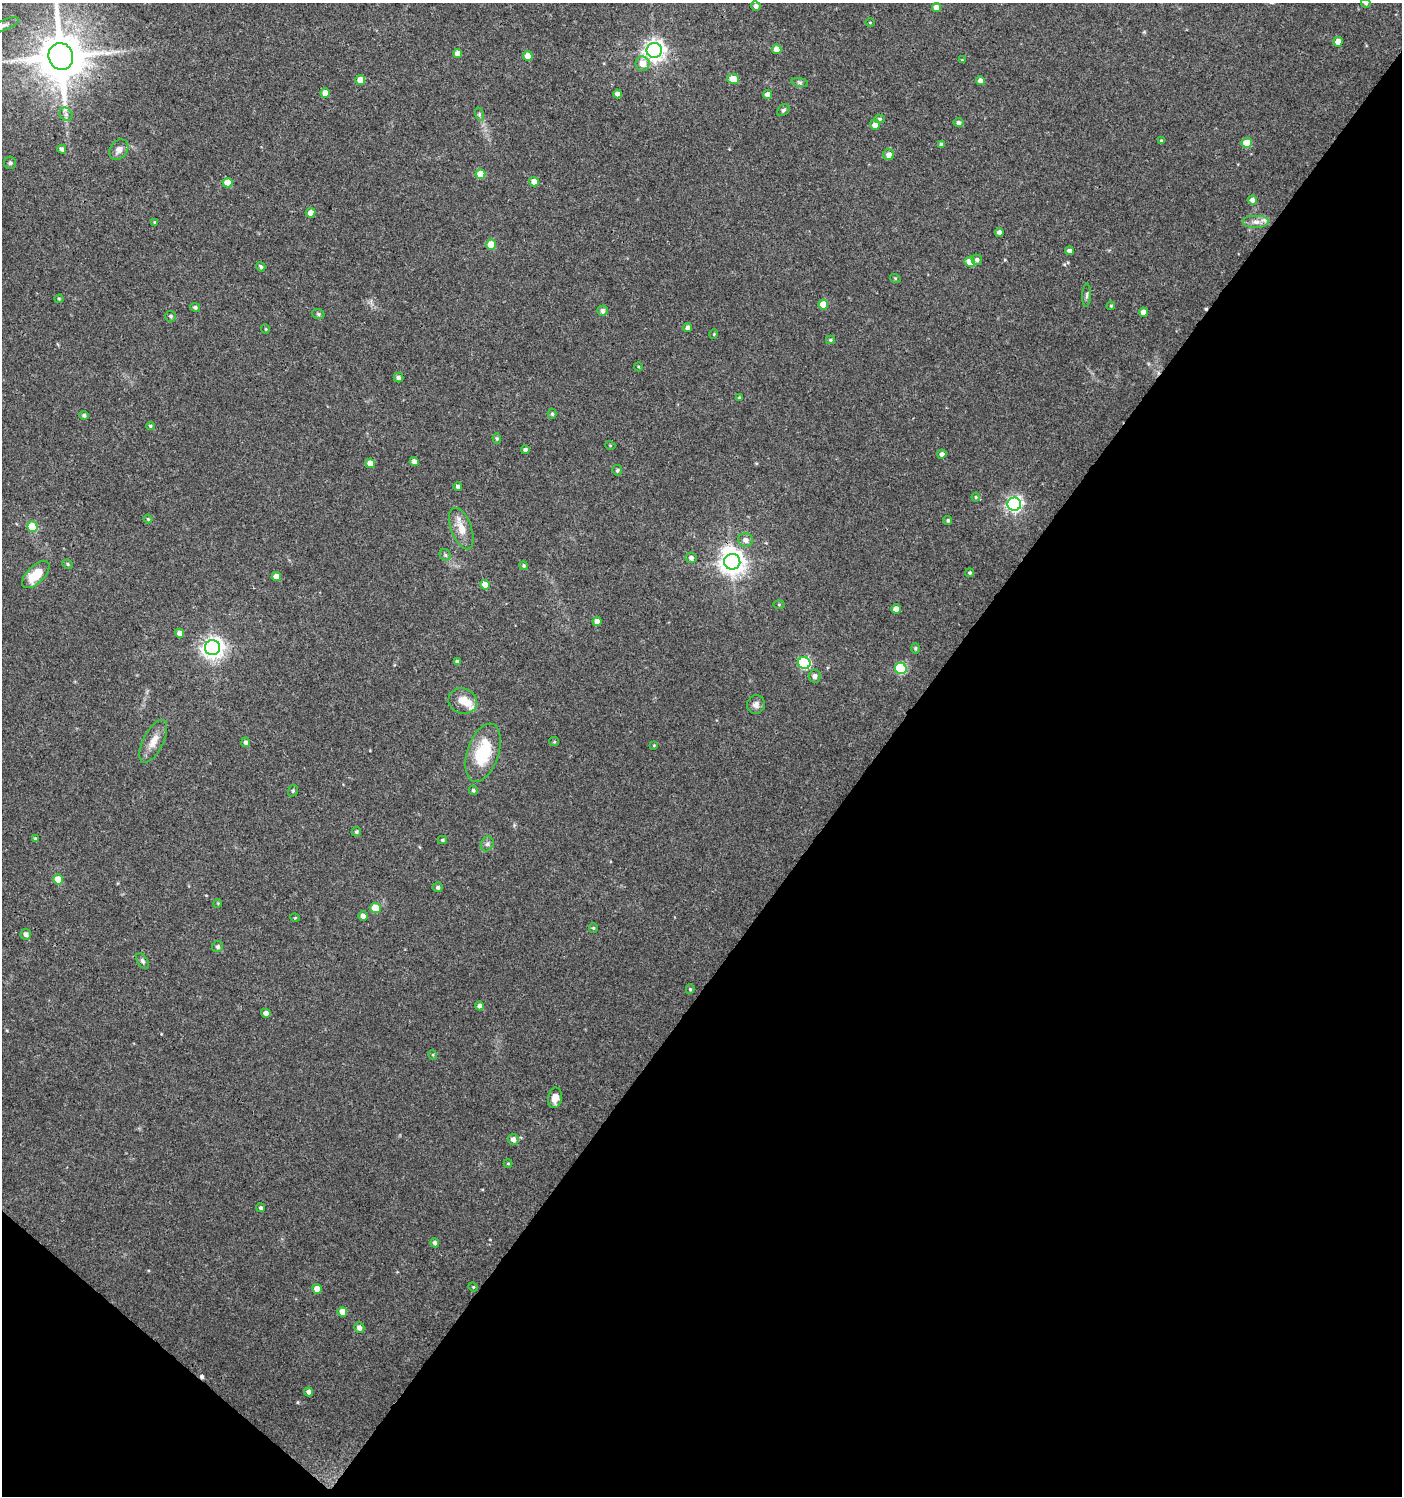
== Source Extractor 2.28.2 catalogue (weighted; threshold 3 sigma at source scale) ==
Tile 15 of 4 x 4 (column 3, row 4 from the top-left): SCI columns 3043-4442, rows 2-1495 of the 6018 x 5985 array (HDU 1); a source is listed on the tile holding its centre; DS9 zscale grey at full resolution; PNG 1404 x 1498 px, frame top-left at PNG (2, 3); each listed source drawn as its Kron ellipse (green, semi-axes under 4 px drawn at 4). Shown black and unused: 40% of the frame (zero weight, under 3 of 4 exposures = <1% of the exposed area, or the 3 px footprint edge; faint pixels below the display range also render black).
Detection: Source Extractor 2.28.2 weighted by HDU 2 'WHT'; one run over the whole footprint, this tile lists its part. Background 0.0233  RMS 0.004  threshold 0.018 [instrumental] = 3 sigma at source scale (4.5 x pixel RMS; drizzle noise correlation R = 1.50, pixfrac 1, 0.0396/0.0396 arcsec/px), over >= 5 px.
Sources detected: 143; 2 inside a brighter object's white glare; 2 cosmic-ray / hot-pixel residue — neither listed nor drawn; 2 inside a brighter listed object's ellipse — not listed separately; the other 137 listed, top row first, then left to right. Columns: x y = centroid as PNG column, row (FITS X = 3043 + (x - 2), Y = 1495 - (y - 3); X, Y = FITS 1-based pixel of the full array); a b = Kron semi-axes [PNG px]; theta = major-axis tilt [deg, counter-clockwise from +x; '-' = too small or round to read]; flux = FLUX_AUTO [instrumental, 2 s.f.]
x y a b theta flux
1366 3 4 4 - 0.65
756 6 5 4 - 1.3
937 8 4 4 - 3
870 22 5 3 - 0.32
4 25 15 5 21 1.7
1338 42 5 4 - 3.4
777 49 4 4 - 3.8
654 50 7 7 - 240
458 54 4 4 - 3.1
528 56 5 4 - 4.3
61 57 13 12 - 2200
962 60 4 4 - 0.31
642 64 7 7 - 4.5
733 79 6 5 - 6.3
360 80 5 5 - 3.4
980 81 4 4 - 2.8
800 82 8 4 -8 0.8
325 93 5 4 - 4
618 94 4 4 - 2.6
767 95 4 4 - 2.6
783 110 7 5 43 0.78
66 114 7 6 - 1.2
479 114 7 4 -73 0.7
880 119 5 4 - 0.62
959 123 5 4 - 1.2
875 125 5 5 - 2.7
1161 141 3 3 - 0.77
1247 143 5 5 - 6.9
941 145 4 4 - 1.1
62 149 4 4 - 1.2
119 150 11 8 54 2.3
889 155 5 5 - 2.4
10 163 6 6 - 0.78
480 174 5 5 - 7.3
534 182 5 4 - 3.3
228 183 5 4 - 5.2
1252 200 4 4 - 1.6
311 213 5 5 - 2.3
154 222 4 3 - 0.39
1256 222 13 6 0 2.4
999 232 4 4 - 1.4
491 245 5 5 - 8.1
1069 251 4 4 - 1.4
977 260 5 5 - 1.2
970 262 5 5 - 5.8
261 267 5 4 - 0.7
895 278 5 3 - 0.4
1086 295 12 4 87 0.94
59 299 4 4 - 0.52
823 304 5 5 - 7.1
1111 306 4 4 - 0.5
195 307 5 4 - 0.75
603 311 5 5 - 1.4
1144 312 4 4 - 3.2
318 314 6 5 - 0.66
171 316 5 5 - 0.81
688 328 4 4 - 1.6
265 329 5 3 - 0.36
714 334 5 3 - 0.39
830 340 4 4 - 0.53
638 367 4 3 - 0.38
398 377 5 5 - 1.1
739 397 4 3 - 0.43
552 414 5 4 - 0.64
84 415 4 4 - 0.93
150 426 4 4 - 0.56
497 438 5 4 - 0.57
610 445 5 3 - 0.34
525 450 4 4 - 0.86
942 454 4 4 - 1.5
414 462 4 4 - 1.7
370 463 5 4 - 3.4
617 470 5 5 - 0.79
458 486 4 4 - 1.1
976 497 4 4 - 0.44
1014 504 7 6 - 110
148 519 4 4 - 0.46
948 520 4 4 - 0.73
32 526 5 5 - 11
461 528 22 10 -69 5.2
745 540 7 7 - 2.2
445 555 6 5 - 0.77
691 558 5 5 - 1.6
732 562 8 8 - 360
68 564 5 4 - 0.58
524 566 4 4 - 0.56
970 573 4 4 - 0.56
36 575 17 8 44 9.8
276 577 4 4 - 3.7
485 585 5 4 - 5.2
779 604 5 3 - 0.39
896 609 4 4 - 2.9
597 621 4 4 - 2.8
180 633 4 4 - 2.4
212 648 7 7 - 260
915 648 5 4 - 0.63
457 662 4 3 - 0.94
804 663 6 6 - 39
901 668 6 5 - 30
815 676 6 6 - 1.7
463 701 14 12 -19 4.9
756 704 9 9 - 1.9
153 741 23 10 63 4.9
246 742 5 4 - 1.4
554 742 5 4 - 0.48
654 745 3 3 - 0.35
483 753 30 15 71 18
473 790 5 4 - 0.66
293 791 6 4 71 0.58
356 832 5 4 - 0.7
35 838 3 3 - 0.51
442 840 4 4 - 0.63
487 844 8 6 64 1.2
58 879 5 5 - 6.8
438 887 5 5 - 0.86
218 903 4 3 - 0.33
375 908 5 5 - 8.9
363 916 5 4 - 2.2
295 918 5 3 - 0.32
593 928 4 4 - 0.47
26 934 5 5 - 1.5
218 947 6 5 - 1
143 961 8 5 -58 0.96
690 989 5 4 - 0.54
479 1006 4 4 - 1.4
266 1013 4 4 - 2.1
433 1055 5 3 - 0.35
555 1098 10 7 80 3.7
513 1139 5 5 - 1.9
508 1163 4 4 - 0.37
261 1208 4 4 - 0.81
435 1243 4 4 - 1.3
473 1287 5 4 - 0.45
317 1289 5 4 - 3.7
342 1312 5 4 - 4.6
359 1327 5 5 - 1.7
309 1392 4 4 - 1.8
Overlapping masked pixels (flux is a lower limit): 1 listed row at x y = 61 57
Isophote crosses this tile's border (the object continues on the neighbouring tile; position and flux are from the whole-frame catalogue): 3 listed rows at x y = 1366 3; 4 25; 61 57